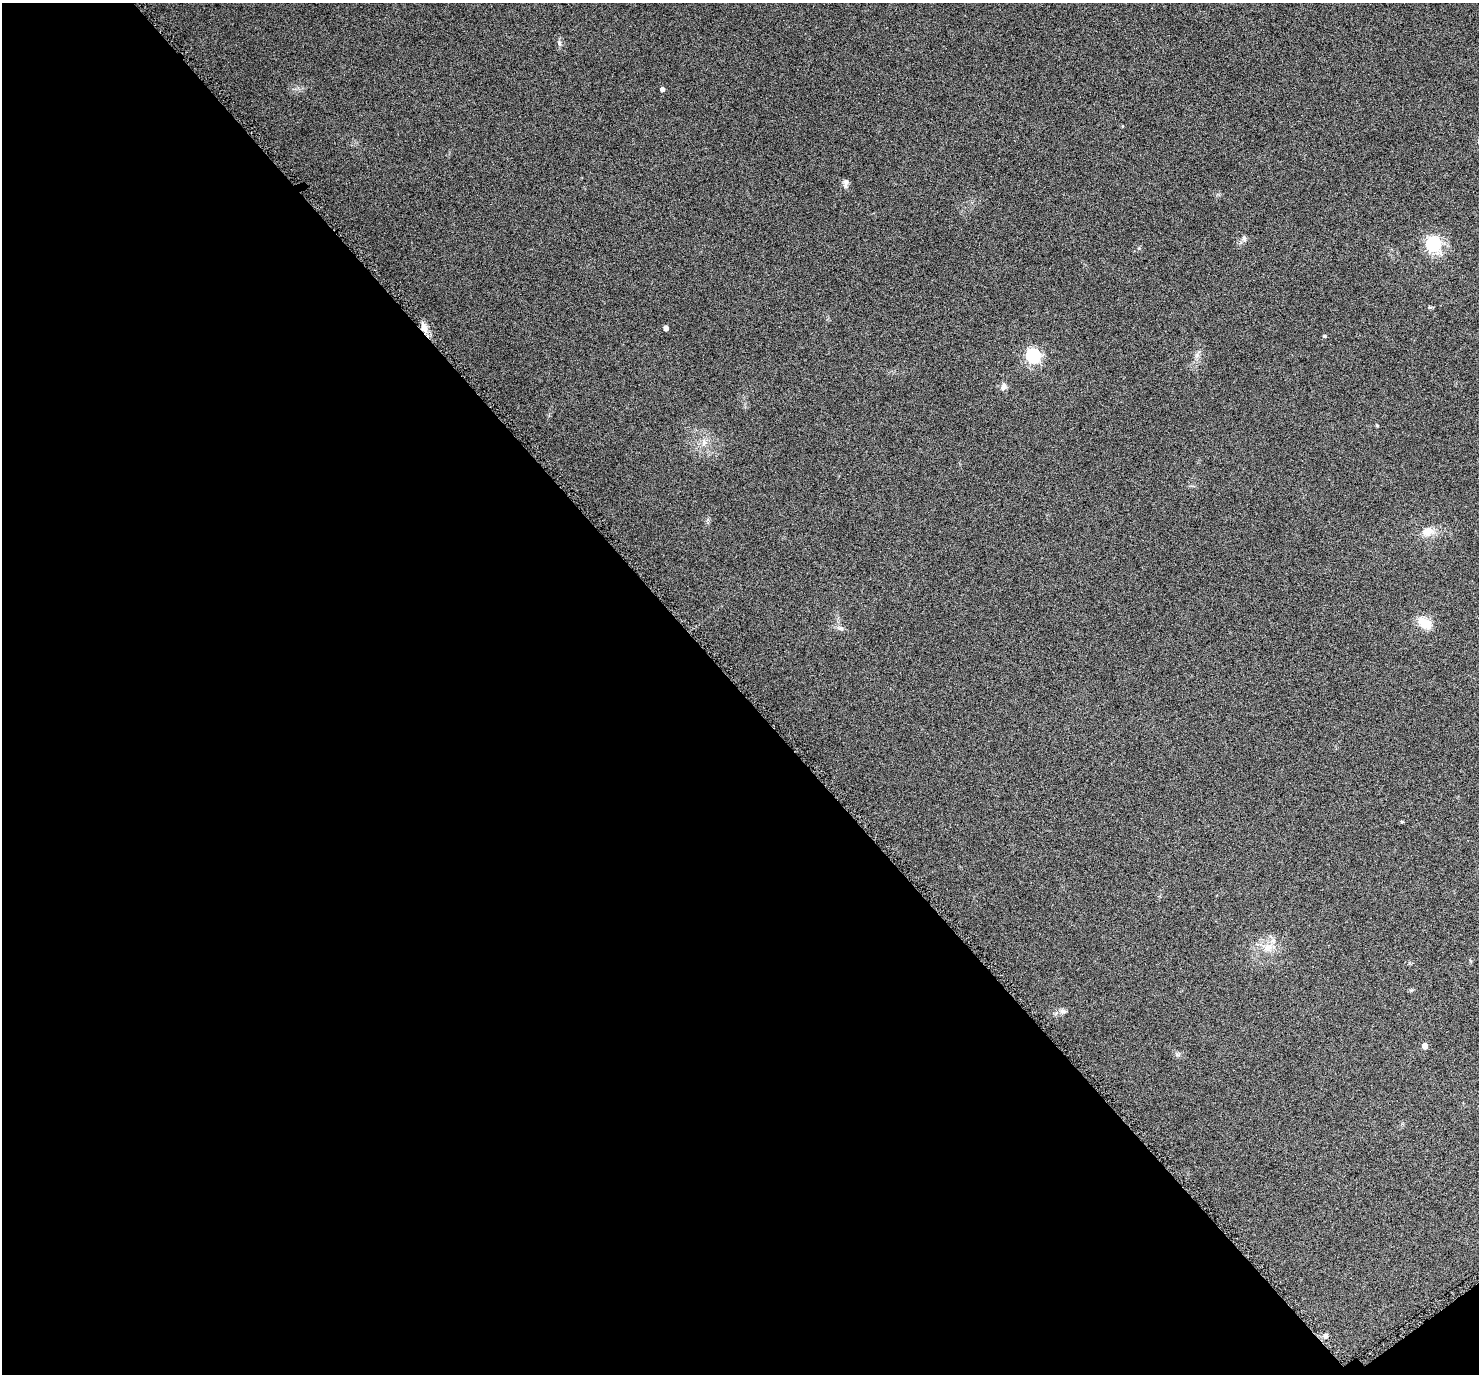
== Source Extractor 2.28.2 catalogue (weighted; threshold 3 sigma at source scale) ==
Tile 3 of 2 x 2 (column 1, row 2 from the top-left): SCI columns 14-1490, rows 138-1509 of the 2976 x 2984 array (HDU 1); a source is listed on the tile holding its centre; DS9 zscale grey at full resolution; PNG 1481 x 1376 px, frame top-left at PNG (2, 3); no overlay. Shown black and unused: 50% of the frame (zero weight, under 4 of 8 exposures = <1% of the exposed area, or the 3 px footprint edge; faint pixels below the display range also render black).
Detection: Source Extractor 2.28.2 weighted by HDU 2 'WHT'; one run over the whole footprint, this tile lists its part. Background 0.059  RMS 0.011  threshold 0.0467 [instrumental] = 3 sigma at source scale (4.09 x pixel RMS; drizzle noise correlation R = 1.36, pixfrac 0.8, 0.05/0.05 arcsec/px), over >= 5 px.
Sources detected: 19; all 19 listed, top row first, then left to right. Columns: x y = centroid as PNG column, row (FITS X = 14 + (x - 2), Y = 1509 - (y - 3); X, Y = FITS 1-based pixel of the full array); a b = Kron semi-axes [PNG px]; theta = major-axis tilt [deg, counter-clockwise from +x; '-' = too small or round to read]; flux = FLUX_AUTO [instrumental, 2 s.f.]
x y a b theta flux
559 43 8 5 -72 2.2
662 89 4 4 - 3.8
846 183 10 6 81 3.7
1244 238 8 5 -72 2.8
1433 244 6 6 - 260
424 327 14 6 -76 6.8
666 328 4 4 - 4.5
1325 336 4 3 - 1.7
1033 356 6 6 - 240
1003 386 10 7 67 4.5
1377 426 4 3 - 1.4
704 443 9 6 87 4.3
1428 531 14 11 15 12
1424 623 16 11 -36 18
841 628 6 5 - 2.1
1268 948 13 11 44 11
1063 1011 10 6 1 3.6
1425 1046 4 4 - 10
1326 1336 5 5 - 4.3
Overlapping masked pixels (flux is a lower limit): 1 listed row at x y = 424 327
Unlisted compact peaks at least as high as the median listed source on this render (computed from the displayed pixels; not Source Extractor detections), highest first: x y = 1139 248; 1178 1055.